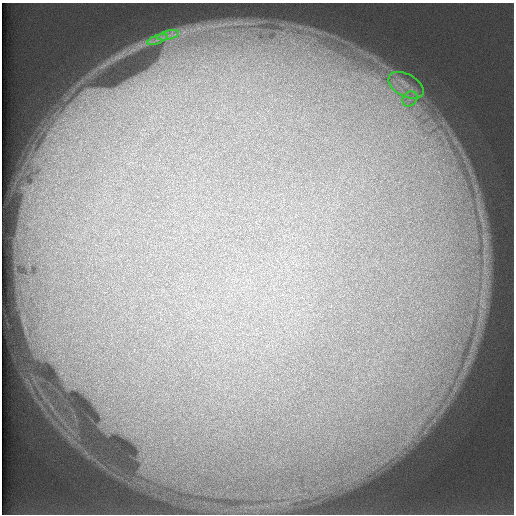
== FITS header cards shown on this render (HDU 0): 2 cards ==
NAXIS1  =                  512 /
NAXIS2  =                  512 /

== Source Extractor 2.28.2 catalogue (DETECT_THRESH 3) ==
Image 512 x 512 px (HDU 0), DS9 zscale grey, 1 PNG px = 1 image px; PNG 516 x 516 px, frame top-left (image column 1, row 512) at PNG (2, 3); each listed source drawn as its Kron ellipse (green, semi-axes under 4 px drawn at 4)
Background 123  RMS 5.5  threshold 16.4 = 3 sigma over >= 5 px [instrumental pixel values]
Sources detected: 4; all 4 listed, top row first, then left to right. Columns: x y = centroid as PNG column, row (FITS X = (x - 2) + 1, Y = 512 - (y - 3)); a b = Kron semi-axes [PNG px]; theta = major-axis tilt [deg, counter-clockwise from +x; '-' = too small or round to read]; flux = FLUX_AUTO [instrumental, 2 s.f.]
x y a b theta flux
168 35 11 4 13 1900
157 39 11 3 21 1300
406 85 19 11 -28 7200
410 99 8 6 45 2100